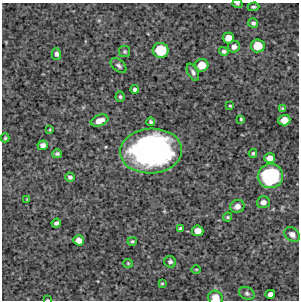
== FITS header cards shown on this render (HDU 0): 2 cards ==
NAXIS1  =                  297 /Length X axis
NAXIS2  =                  298 /Length Y axis

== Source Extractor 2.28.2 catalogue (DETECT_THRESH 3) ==
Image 297 x 298 px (HDU 0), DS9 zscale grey, 1 PNG px = 1 image px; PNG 301 x 302 px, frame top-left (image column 1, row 298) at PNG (2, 3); each listed source drawn as its Kron ellipse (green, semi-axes under 4 px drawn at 4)
Background 4410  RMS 240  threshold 718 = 3 sigma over >= 5 px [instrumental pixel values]
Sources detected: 48; all 48 listed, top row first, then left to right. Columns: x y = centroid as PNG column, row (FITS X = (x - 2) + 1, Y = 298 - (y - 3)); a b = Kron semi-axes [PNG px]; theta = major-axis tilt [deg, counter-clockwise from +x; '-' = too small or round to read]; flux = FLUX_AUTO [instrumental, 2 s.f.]
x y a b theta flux
237 4 5 4 - 2.2e+04
253 7 6 3 1 2.9e+04
253 23 5 4 - 4.6e+04
228 38 6 5 - 1.7e+05
258 46 6 6 - 3.2e+05
234 47 6 5 - 7.9e+04
160 50 8 7 - 5.4e+05
224 51 5 4 - 3.9e+04
125 52 5 5 - 2.5e+04
56 54 6 5 - 4.6e+04
202 65 7 6 - 2.4e+05
119 66 9 5 -41 4.3e+04
193 72 9 5 -62 4.6e+04
135 89 4 3 - 4.3e+04
120 97 5 4 - 2.8e+04
230 106 3 2 - 1.6e+04
283 109 4 3 - 2.3e+04
241 119 3 3 - 1.9e+04
284 120 6 5 - 2.0e+05
99 121 9 5 20 1.4e+05
151 122 4 3 - 2.9e+04
50 129 3 3 - 1.4e+04
5 138 4 3 - 2.2e+04
43 145 5 5 - 7.4e+04
151 151 31 22 3 4.5e+06
253 153 4 3 - 2.2e+04
57 154 5 4 - 3.2e+04
270 158 5 5 - 1.2e+05
270 176 13 12 - 1.3e+06
70 177 5 4 - 3.9e+04
27 199 3 2 - 1.0e+04
263 202 6 6 - 7.1e+04
237 206 7 6 - 8.4e+04
228 217 5 3 - 1.8e+04
56 223 5 4 - 4.3e+04
180 228 4 3 - 2.1e+04
198 231 6 5 - 1.5e+05
292 234 8 6 -36 8.0e+04
79 240 5 5 - 1.2e+05
132 241 5 4 - 2.3e+04
170 262 6 5 - 4.2e+04
128 263 5 4 - 1.8e+04
196 269 5 3 - 1.3e+04
162 283 3 2 - 1.6e+04
247 293 8 6 -28 3.6e+04
270 294 5 4 - 7.6e+04
215 298 7 7 - 1.4e+05
48 300 3 2 - 1.2e+04
At the frame edge (FLAGS 8, measured only in part): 3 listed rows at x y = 237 4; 215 298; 48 300